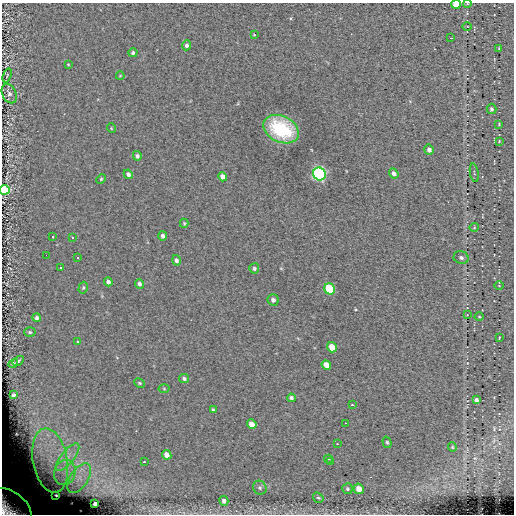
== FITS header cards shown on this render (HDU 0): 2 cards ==
NAXIS1  =                  512
NAXIS2  =                  512

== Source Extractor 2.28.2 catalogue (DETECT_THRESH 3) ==
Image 512 x 512 px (HDU 0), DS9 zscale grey, 1 PNG px = 1 image px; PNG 516 x 516 px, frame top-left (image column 1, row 512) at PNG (2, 3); each listed source drawn as its Kron ellipse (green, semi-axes under 4 px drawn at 4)
Background 0.0612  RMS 5.1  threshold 15.2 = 3 sigma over >= 5 px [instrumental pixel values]
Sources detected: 82; all 82 listed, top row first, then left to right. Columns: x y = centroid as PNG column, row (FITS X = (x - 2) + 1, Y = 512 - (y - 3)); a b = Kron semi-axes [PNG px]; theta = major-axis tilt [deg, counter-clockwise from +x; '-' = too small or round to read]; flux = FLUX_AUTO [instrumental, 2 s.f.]
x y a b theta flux
456 4 5 4 - 3700
467 4 4 3 - 350
467 27 5 3 - 310
254 35 3 3 - 290
451 38 3 2 - 320
187 45 5 4 - 950
499 48 4 3 - 250
133 53 4 4 - 770
68 64 3 3 - 270
7 75 7 3 69 350
120 76 4 2 - 230
9 94 10 7 -65 1200
491 109 5 5 - 550
499 124 3 3 - 280
111 128 5 3 - 270
281 129 19 13 -26 23000
499 141 4 4 - 290
429 150 5 4 - 1200
137 156 5 4 - 920
394 173 5 4 - 1200
474 173 9 3 -80 430
128 174 5 4 - 1100
319 174 6 6 - 88000
223 177 5 4 - 1900
101 179 5 4 - 390
4 190 5 5 - 26000
184 223 4 4 - 400
474 227 4 4 - 370
163 236 4 4 - 1000
53 237 3 3 - 13000
73 238 3 3 - 13000
46 255 2 2 - 13000
78 257 3 3 - 13000
461 258 7 6 - 990
176 260 5 4 - 960
61 268 3 3 - 13000
254 268 5 5 - 600
108 282 4 4 - 970
139 284 5 4 - 880
499 286 4 3 - 260
83 288 6 4 74 490
330 289 6 5 - 15000
273 300 6 5 - 920
467 315 2 2 - 190
479 317 4 3 - 280
37 318 4 4 - 850
30 332 6 5 - 550
499 337 4 2 - 250
78 342 3 3 - 360
332 347 5 4 - 5000
18 361 6 4 30 510
13 364 5 4 - 460
326 365 5 4 - 3200
184 379 5 4 - 690
140 383 5 4 - 420
164 389 5 3 - 320
13 395 4 3 - 680
291 398 4 3 - 810
476 400 4 4 - 970
352 405 3 3 - 470
213 410 4 2 - 490
345 423 3 2 - 500
252 424 5 4 - 2900
387 442 6 4 -72 500
337 444 2 2 - 180
452 447 4 4 - 350
167 455 5 4 - 2000
68 457 17 6 52 3900
328 459 4 3 - 430
50 460 32 17 -79 20000
144 462 2 2 - 340
330 462 3 3 - 470
65 472 13 10 69 4900
79 478 16 9 56 3900
260 488 7 6 - 740
347 489 5 5 - 560
359 489 5 5 - 2900
56 495 3 3 - 490
318 498 6 4 -35 520
224 501 5 4 - 1100
95 504 4 4 - 990
10 507 25 15 -36 19000
At the frame edge (FLAGS 8, measured only in part): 4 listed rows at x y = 456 4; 467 4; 4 190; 10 507